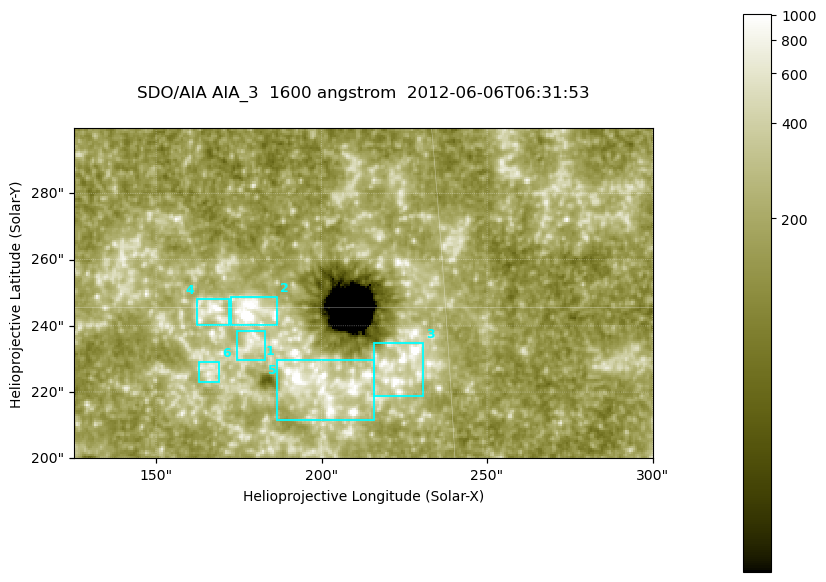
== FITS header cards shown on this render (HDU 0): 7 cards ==
TELESCOP= 'SDO/AIA '
INSTRUME= 'AIA_3   '
WAVELNTH=                 1600
WAVEUNIT= 'angstrom'
DATE-OBS= '2012-06-06T06:31:53.12'
CTYPE1  = 'HPLN-TAN'
CTYPE2  = 'HPLT-TAN'

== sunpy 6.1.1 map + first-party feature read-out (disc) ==
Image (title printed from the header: SDO/AIA AIA_3  1600 angstrom  2012-06-06T06:31:53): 287 x 164 px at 0.609 arcsec/px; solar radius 946 arcsec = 1552 px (partial field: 0.6% of the solar disc is inside the frame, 100% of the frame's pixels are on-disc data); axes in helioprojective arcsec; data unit not stated in the header (colour bar unlabelled)
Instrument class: DISC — disc imager (sunpy class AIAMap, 1600 A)
Bright regions (active regions / flare kernels): reference = the on-disc median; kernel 3 px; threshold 5 sigma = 322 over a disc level ~182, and >= 1.15x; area >= 47 px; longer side >= 3 px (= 1.8 arcsec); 6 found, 6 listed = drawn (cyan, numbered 1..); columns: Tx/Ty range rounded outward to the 2 arcsec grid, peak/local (2 s.f.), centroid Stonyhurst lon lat
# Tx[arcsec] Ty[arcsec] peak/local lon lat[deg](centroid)
1 186..216 210..230 8.7 +13 +14
2 172..188 240..250 22 +11 +15
3 216..232 218..236 7.9 +14 +14
4 162..172 240..248 5.6 +10 +15
5 174..184 230..240 4.1 +11 +14
6 162..170 222..230 3.8 +10 +14